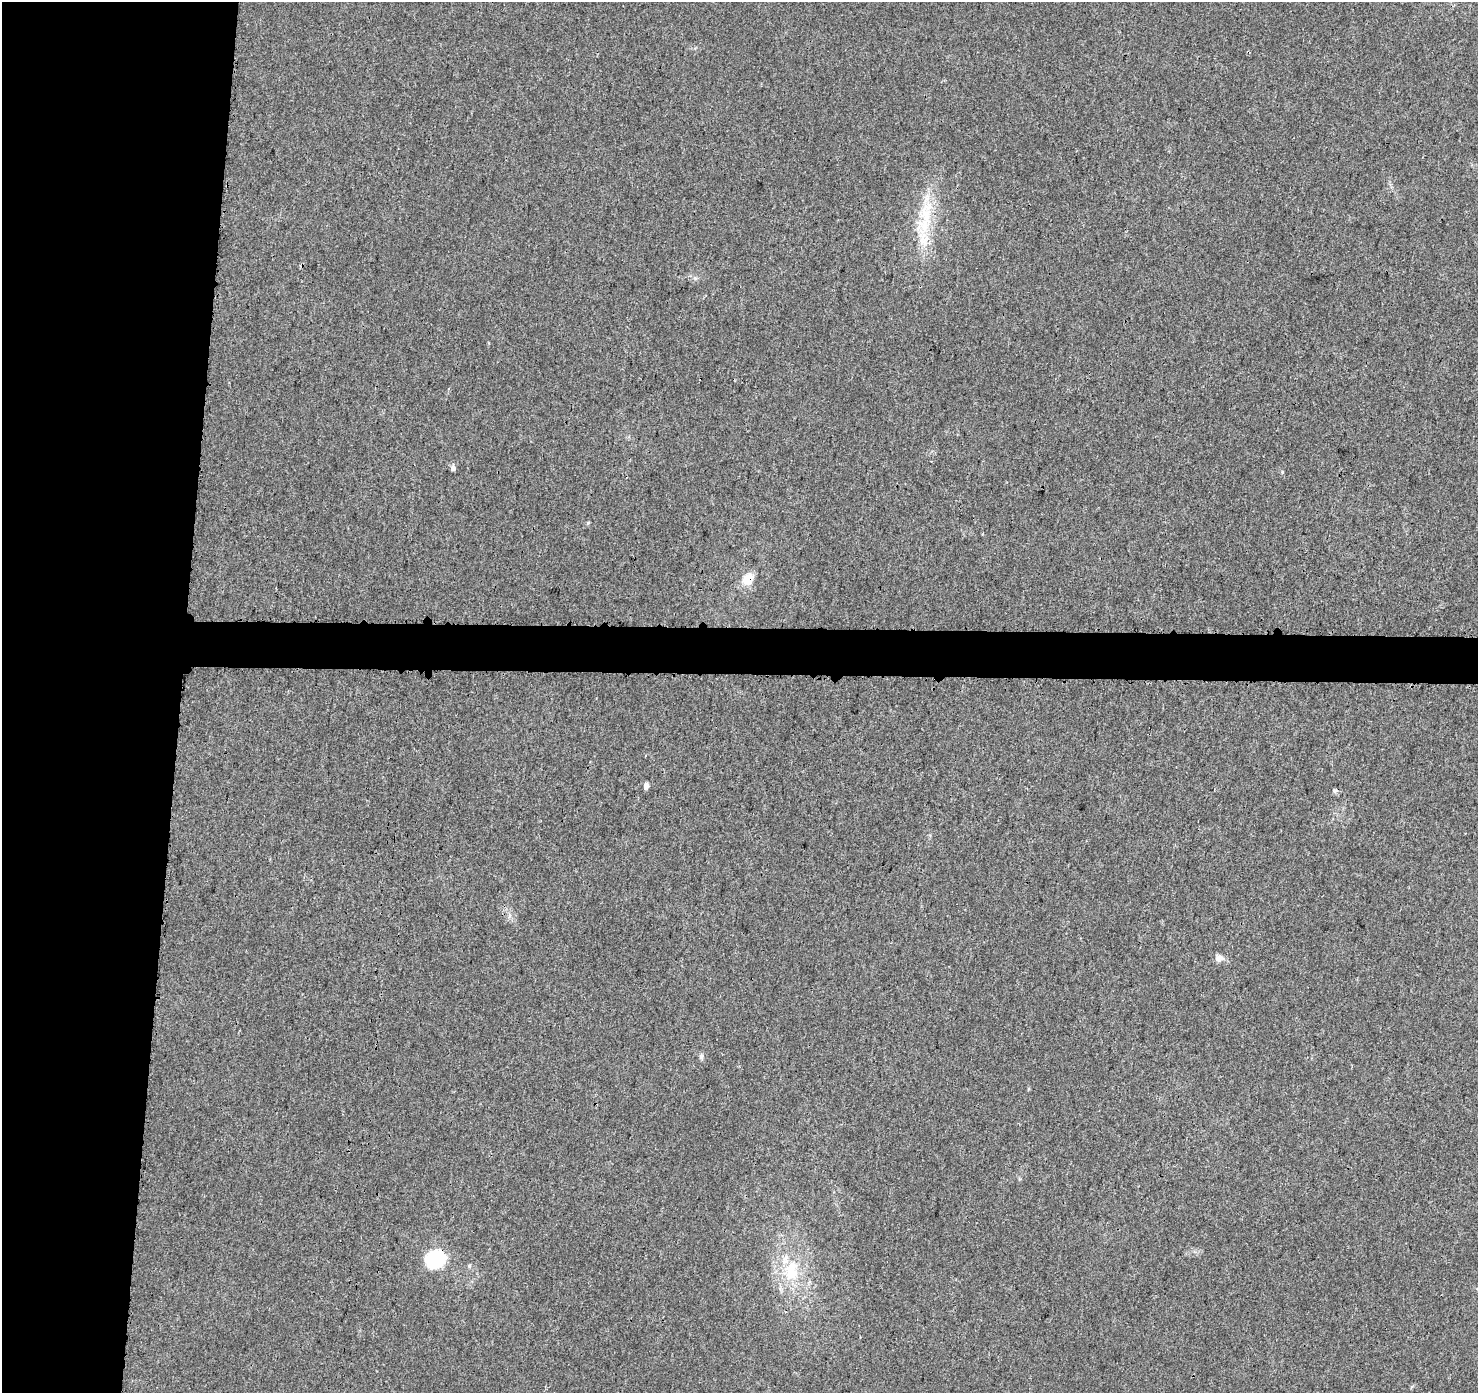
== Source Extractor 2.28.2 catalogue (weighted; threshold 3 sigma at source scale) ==
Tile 4 of 3 x 3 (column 1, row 2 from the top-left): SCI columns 18-1493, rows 1633-3023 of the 4472 x 4707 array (HDU 1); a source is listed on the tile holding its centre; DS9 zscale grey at full resolution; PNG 1480 x 1395 px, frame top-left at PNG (2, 2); no overlay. Shown black and unused: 15% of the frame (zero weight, under 3 of 4 exposures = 2% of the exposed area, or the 3 px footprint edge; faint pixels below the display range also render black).
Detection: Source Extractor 2.28.2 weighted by HDU 2 'WHT'; one run over the whole footprint, this tile lists its part. Background 0.00584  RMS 0.0034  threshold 0.0152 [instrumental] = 3 sigma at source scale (4.5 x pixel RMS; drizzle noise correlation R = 1.50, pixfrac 1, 0.0396/0.0396 arcsec/px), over >= 5 px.
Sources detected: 10; all 10 listed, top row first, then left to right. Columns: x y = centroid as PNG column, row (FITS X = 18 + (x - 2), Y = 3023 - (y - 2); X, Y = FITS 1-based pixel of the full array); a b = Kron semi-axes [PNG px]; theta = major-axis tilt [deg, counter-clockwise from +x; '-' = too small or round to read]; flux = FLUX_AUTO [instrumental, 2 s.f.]
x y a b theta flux
926 215 44 18 80 17
453 468 5 5 - 1.4
748 579 11 9 68 5.9
646 786 5 4 - 2.4
1335 791 6 5 - 0.63
1219 958 11 8 20 1.9
701 1056 8 5 -90 0.83
435 1259 17 14 20 25
469 1266 5 5 - 0.51
792 1272 26 22 73 15
Overlapping masked pixels (flux is a lower limit): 2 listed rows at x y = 748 579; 435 1259
Unlisted compact peaks at least as high as the median listed source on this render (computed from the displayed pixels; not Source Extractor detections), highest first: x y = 1282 472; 588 523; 695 278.